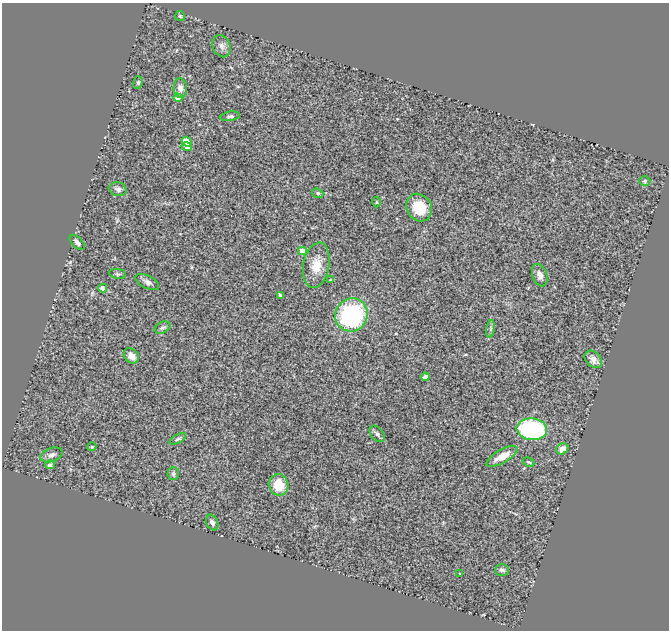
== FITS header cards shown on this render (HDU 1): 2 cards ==
NAXIS1  =                  667
NAXIS2  =                  628

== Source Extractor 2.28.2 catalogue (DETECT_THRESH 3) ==
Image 667 x 628 px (HDU 1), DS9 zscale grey, 1 PNG px = 1 image px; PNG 671 x 632 px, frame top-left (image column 1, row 628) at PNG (2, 3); each listed source drawn as its Kron ellipse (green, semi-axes under 4 px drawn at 4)
Background 1.24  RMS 0.13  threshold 0.402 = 3 sigma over >= 5 px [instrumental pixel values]
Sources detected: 42; all 42 listed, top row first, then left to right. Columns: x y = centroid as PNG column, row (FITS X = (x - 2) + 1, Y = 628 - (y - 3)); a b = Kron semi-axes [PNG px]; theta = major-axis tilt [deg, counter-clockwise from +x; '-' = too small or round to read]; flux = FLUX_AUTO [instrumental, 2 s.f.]
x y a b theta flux
180 16 5 5 - 13
222 46 11 8 -66 42
138 82 6 5 - 14
180 88 10 6 -87 48
178 98 4 4 - 52
230 116 10 4 8 20
186 142 5 4 - 290
187 146 5 4 - 42
645 181 5 5 - 13
118 189 8 7 - 31
318 193 6 4 -23 15
376 202 5 3 - 8.7
419 208 14 12 -56 230
77 242 9 5 -45 29
302 251 4 4 - 120
316 265 23 13 79 150
118 274 8 5 -10 17
540 275 11 7 -69 47
330 280 3 3 - 15
147 282 13 6 -27 38
103 288 4 4 - 63
280 295 4 3 - 13
351 315 17 16 - 1100
162 328 8 5 25 22
491 329 9 4 81 21
131 356 8 6 -48 70
593 359 10 7 -46 45
425 377 4 4 - 32
532 429 15 11 -7 920
377 434 9 6 -49 24
178 439 9 4 29 16
92 447 4 4 - 11
562 449 6 5 - 68
52 455 11 7 18 39
502 456 17 6 30 130
529 462 6 4 -26 12
50 465 5 4 - 26
173 473 6 6 - 18
279 485 10 9 - 200
212 522 8 5 -63 34
502 570 7 6 - 25
460 573 3 3 - 9.7